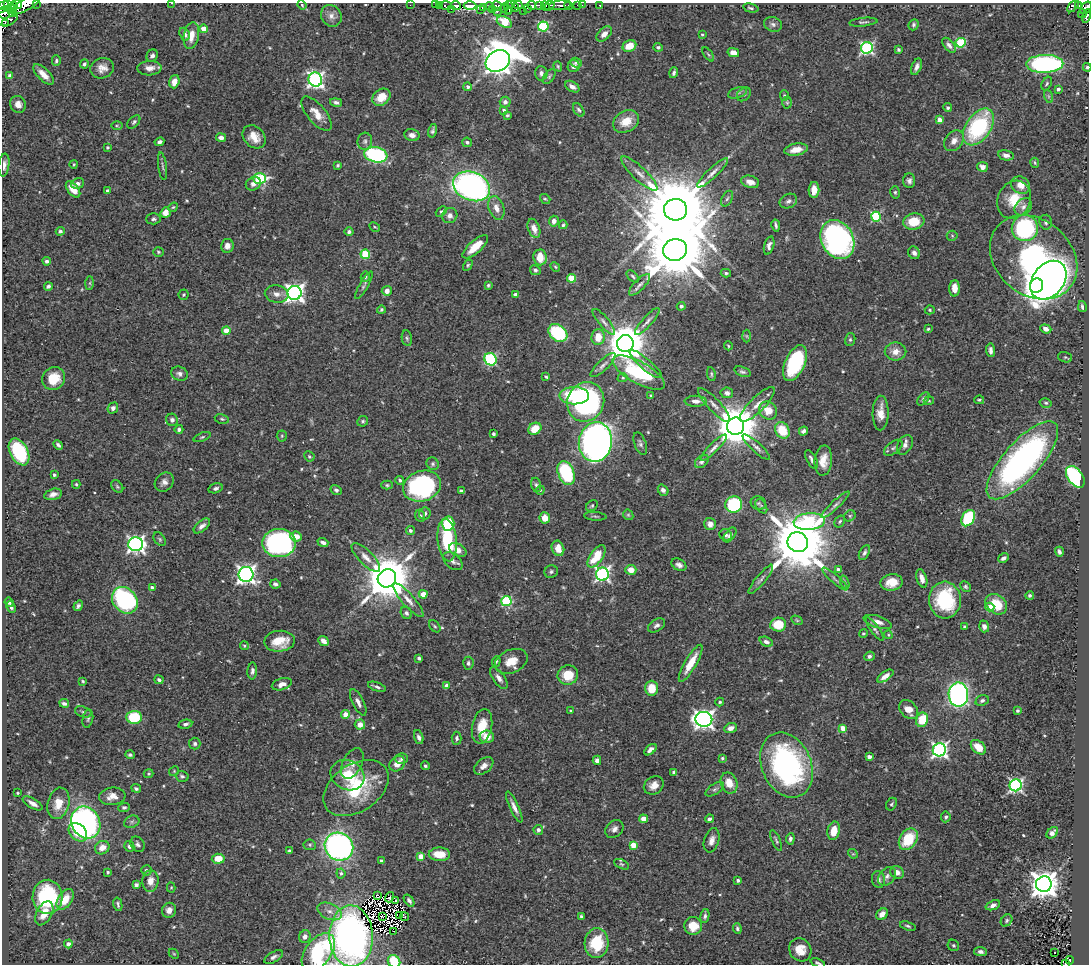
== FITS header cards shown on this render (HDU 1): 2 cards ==
NAXIS1  =                 1087
NAXIS2  =                  962

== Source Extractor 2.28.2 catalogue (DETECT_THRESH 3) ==
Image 1087 x 962 px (HDU 1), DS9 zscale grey, 1 PNG px = 1 image px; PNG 1091 x 966 px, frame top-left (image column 1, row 962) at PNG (2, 3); each listed source drawn as its Kron ellipse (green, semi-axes under 4 px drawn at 4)
Background 0.472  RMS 0.023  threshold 0.0703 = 3 sigma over >= 5 px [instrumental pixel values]
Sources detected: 582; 9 with non-positive FLUX_AUTO (blend fragments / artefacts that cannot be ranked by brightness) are neither listed nor drawn; of the other 573, the 500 brightest by FLUX_AUTO listed and drawn (73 fainter detections omitted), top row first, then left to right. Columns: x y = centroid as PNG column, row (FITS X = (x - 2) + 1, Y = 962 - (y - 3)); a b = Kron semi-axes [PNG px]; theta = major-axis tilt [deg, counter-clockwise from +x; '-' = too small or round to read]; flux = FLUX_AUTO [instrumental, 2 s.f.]
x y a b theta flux
8 3 3 2 - 110
37 3 2 2 - 27
171 3 2 2 - 7.1
17 4 5 3 - 290
25 5 16 6 29 490
302 5 5 4 - 1.8
410 5 2 2 - 8.3
435 5 2 2 - 9.9
439 5 3 2 - 13
518 5 4 3 - 57
531 5 4 3 - 110
539 5 3 3 - 54
550 5 5 3 - 120
560 5 11 4 4 180
578 5 3 2 - 8.3
582 5 2 2 - 3.8
600 5 3 3 - 4.8
3 6 5 3 - 75
13 6 4 4 - 170
446 6 6 3 -2 63
456 6 5 3 - 240
470 6 6 3 2 3400
489 6 4 3 - 84
497 6 5 5 - 170
513 6 6 3 -44 120
545 6 5 3 - 140
569 6 4 3 - 180
1073 6 7 3 47 90
1079 6 3 3 - 41
484 7 3 3 - 60
509 7 6 3 -86 11
504 8 4 3 - 16
528 8 3 2 - 64
751 8 8 3 -13 2.9
1086 8 7 4 47 150
451 9 3 2 - 20
480 10 3 2 - 57
492 10 3 3 - 58
523 11 2 2 - 36
5 12 8 6 8 210
497 12 2 2 - 27
509 12 3 2 - 57
13 13 4 3 - 110
1082 14 4 2 - 33
331 16 11 9 -55 9.6
1087 16 7 3 78 110
6 18 11 7 11 330
504 22 8 5 -26 67
863 22 14 3 5 3.4
6 24 4 3 - 15
773 24 9 7 -19 5.5
914 25 6 5 - 3.1
543 26 5 5 - 120
203 29 4 4 - 24
185 34 7 5 -68 6.4
604 34 9 6 43 9.1
702 34 3 3 - 2.1
191 36 14 7 80 19
961 43 5 5 - 110
949 45 9 5 -52 5.5
629 46 7 5 26 25
658 47 4 4 - 2.7
867 48 6 6 - 270
898 50 4 3 - 2.5
733 53 6 4 -14 12
708 54 8 4 -54 2.5
152 56 6 5 - 4.6
56 60 5 4 - 3
498 61 13 10 31 3100
576 62 6 4 -17 4.5
84 64 4 4 - 3.2
1045 64 18 9 1 290
558 66 5 4 - 1.9
574 66 6 6 - 7
916 67 9 4 68 5.7
1087 67 4 3 - 2.4
102 68 12 10 16 13
149 68 12 7 3 12
541 73 7 6 - 4.6
674 73 5 3 - 3.4
43 74 13 6 -44 15
10 76 4 4 - 6.4
549 76 8 5 53 3.1
315 80 7 6 - 490
174 82 7 5 72 16
1047 84 7 4 60 2.7
468 87 4 4 - 4.4
572 87 8 5 -31 8.1
1058 89 3 3 - 4.8
737 93 10 5 18 4.5
744 94 8 6 41 3.8
784 95 5 4 - 1.9
1048 96 7 4 -71 2.9
381 97 10 7 37 24
336 102 6 4 -12 4.6
505 102 5 5 - 4.3
787 103 6 5 - 2.3
18 104 8 7 - 11
948 108 4 4 - 2.6
504 110 4 3 - 3
579 110 7 4 -56 3.3
317 114 21 9 -51 20
508 115 4 3 - 2.1
939 120 4 4 - 13
626 121 14 10 29 26
134 122 8 5 47 3.6
117 126 5 3 - 2
978 127 20 12 55 170
432 131 7 3 75 3.6
412 135 7 6 - 8.1
254 137 13 10 -44 18
221 138 5 4 - 8.3
365 141 8 7 - 5.1
954 141 11 8 51 11
159 142 5 3 - 4.1
467 142 5 4 - 3.4
107 147 4 4 - 2.3
796 149 12 6 10 17
376 155 12 7 -10 210
1006 155 8 5 -12 7.8
1035 163 5 3 - 2
74 164 4 3 - 1.8
4 165 11 5 83 7.5
338 165 4 3 - 2.1
162 166 14 3 -82 3.3
982 167 5 5 - 8.4
712 173 20 5 44 9.9
639 174 24 6 -43 15
259 179 6 5 - 130
909 181 7 6 - 5.6
750 182 9 6 -16 11
78 183 7 5 20 6
253 184 8 6 31 7.1
1021 185 10 8 -29 15
472 186 19 14 -22 540
73 189 9 5 -52 21
814 190 8 5 88 14
108 191 3 3 - 4.5
895 192 6 5 - 2.6
545 199 5 4 - 2.1
727 199 8 5 62 3.9
1014 200 20 16 64 39
788 201 9 7 24 5.4
173 207 5 4 - 1.8
1023 207 10 7 44 7.6
496 208 12 7 -71 12
675 210 11 11 - 24000
441 211 6 4 42 2.5
166 213 5 5 - 18
450 215 8 7 - 8.4
876 217 5 5 - 120
153 219 7 5 2 3.6
554 221 5 5 - 7.5
914 222 10 8 8 39
1046 222 7 6 - 4.3
563 225 4 3 - 2.6
776 225 6 3 -79 3.3
375 227 6 3 -27 1.8
534 228 10 6 -70 10
1025 228 13 13 - 240
60 231 4 4 - 3.4
349 232 4 4 - 3.9
952 236 5 5 - 2.1
837 239 20 16 -63 510
769 245 9 5 74 6.1
227 246 7 6 - 9
475 247 16 6 42 27
675 250 12 10 12 18000
158 252 5 4 - 2.7
914 253 6 5 - 6.2
365 254 5 4 - 78
540 257 8 6 -84 27
1034 257 47 37 -40 430
47 261 4 4 - 4.5
468 265 6 4 59 2.3
555 267 5 4 - 1.9
535 270 5 4 - 3.7
726 273 5 4 - 2.9
633 276 7 4 -46 3
365 277 5 4 - 2.8
572 278 4 4 - 57
1048 280 21 15 51 1100
90 283 7 4 89 2.5
364 285 16 4 60 4.4
488 285 4 3 - 2.4
639 285 14 5 46 6.7
48 286 4 3 - 3.6
1036 286 7 6 - 1500
954 288 8 5 88 14
387 291 5 5 - 9.5
295 293 7 7 - 750
277 294 12 8 -11 9.5
184 295 5 5 - 2.3
516 295 4 4 - 13
681 306 4 4 - 5.5
1082 307 5 3 - 3.7
381 310 4 4 - 2.9
930 310 5 4 - 2.3
647 321 17 5 48 7.8
604 322 16 5 -50 6.5
928 329 3 3 - 2.2
1046 329 6 4 -21 8.7
226 331 4 4 - 39
558 333 10 8 -39 120
747 336 6 4 -88 2.3
598 337 8 6 81 21
407 338 8 5 -80 3
850 340 6 5 - 2.8
625 343 8 8 - 5200
728 346 4 3 - 1.8
991 350 7 4 -85 5.2
896 352 11 9 0 15
1065 357 7 5 -18 2.4
490 359 6 6 - 170
795 363 19 10 65 160
646 364 20 5 -40 10
603 365 16 5 44 6.5
639 372 29 11 -29 150
742 372 8 4 -20 3.9
179 374 8 6 -21 6.2
711 374 7 3 -80 2.4
546 377 4 2 - 2
54 378 12 11 - 34
623 378 5 4 - 2.3
727 393 6 5 - 7.3
574 396 15 8 -1 100
651 396 3 3 - 2
923 399 7 5 52 3.8
929 400 5 3 - 1.8
979 400 5 3 - 2.1
696 401 11 5 -1 8.5
586 402 20 18 66 320
1046 403 6 4 -14 2.7
714 405 22 6 -47 11
757 405 23 7 44 16
113 408 6 5 - 6
768 410 9 8 - 23
881 413 17 8 89 18
222 419 7 4 -11 2.5
172 420 6 6 - 6.3
363 421 5 5 - 2.8
736 426 9 8 - 6400
179 429 4 4 - 4.6
535 429 7 5 34 28
782 430 8 7 - 48
803 431 5 4 - 5
493 434 3 3 - 3.5
282 436 5 5 - 2.1
202 437 9 4 21 2.6
595 442 20 16 81 1200
640 444 12 6 -69 4.8
58 445 5 3 - 3.8
905 445 10 7 60 7.7
756 447 18 5 -42 7.3
714 448 18 4 45 7.9
893 448 11 6 38 5.3
19 452 14 9 -63 120
309 456 5 4 - 2.4
811 459 10 5 -62 5.8
1022 460 49 18 48 520
702 461 8 5 45 5.3
823 461 15 8 85 20
433 464 6 6 - 3.3
566 473 12 8 -68 130
54 475 3 3 - 3.3
1075 477 12 7 -54 250
400 480 4 4 - 3.3
164 482 10 8 46 8.3
76 484 4 3 - 1.9
387 485 6 4 0 2.5
536 485 7 5 -75 3.2
422 486 19 15 18 280
117 487 7 5 -49 2.6
216 488 7 5 15 4.2
336 490 6 4 -34 4
540 490 4 4 - 1.9
663 490 6 4 -51 5.7
462 491 4 3 - 2.6
53 494 9 5 15 8.1
758 503 8 6 -18 4
734 505 8 8 - 140
835 505 19 4 43 6.2
592 506 6 5 - 2.7
761 506 8 5 -58 3.6
425 513 6 5 - 4.9
628 515 6 4 -44 2.1
420 516 6 5 - 2.6
595 516 11 3 -4 2.4
850 516 6 5 - 2.4
545 518 6 5 - 21
968 518 9 6 60 120
809 521 15 8 5 160
840 521 6 5 - 2.8
448 524 7 6 - 65
710 524 6 5 - 9.9
202 526 10 5 41 6.8
410 530 4 4 - 3.9
726 535 6 5 - 4.5
730 535 8 5 51 4.2
296 536 6 5 - 17
160 539 7 5 -53 3
447 540 21 9 -84 96
323 542 5 3 - 5.5
798 542 10 9 - 15000
279 543 17 14 -1 330
136 544 7 7 - 520
558 548 8 6 -69 16
458 550 9 6 -28 12
1059 552 5 3 - 3.5
864 553 8 5 61 4.5
596 556 13 6 56 45
366 557 19 7 -45 12
1003 558 6 4 31 5.4
453 561 11 7 -41 6.6
679 565 8 5 -32 6.3
631 570 5 5 - 15
839 570 4 3 - 9
551 572 7 6 - 3.5
246 574 7 7 - 720
602 574 6 6 - 370
387 578 9 8 - 7900
922 578 9 5 -73 11
761 579 18 4 50 6.4
835 579 16 4 -42 5.1
845 582 7 4 -71 2.6
891 582 11 8 11 21
275 584 5 4 - 5.7
965 586 6 5 - 2.8
152 587 4 3 - 3.7
423 594 4 4 - 21
1030 595 4 4 - 2.8
125 600 14 11 -48 240
408 600 21 6 -48 13
945 600 18 16 -86 120
506 601 5 5 - 130
9 602 5 3 - 4
996 604 12 9 -40 39
78 606 5 4 - 3.6
11 607 6 4 -64 4.7
990 607 5 4 - 19
406 613 6 5 - 3.9
797 620 6 4 -31 2.1
878 622 15 5 -18 9.8
657 625 9 6 34 5.4
778 625 8 7 - 40
435 626 7 4 -50 2.8
984 626 6 5 - 5.6
964 627 4 3 - 2.6
875 629 14 4 -54 4.6
863 633 4 4 - 1.8
888 635 4 4 - 1.9
279 641 15 10 5 35
324 641 6 4 -41 9.2
766 642 7 4 -24 5.4
244 646 4 4 - 2.1
869 656 5 5 - 3.7
419 658 4 3 - 3.4
496 661 5 4 - 1.9
511 661 17 11 23 24
468 663 6 5 - 3.5
691 663 21 6 60 31
252 671 8 5 86 4.9
568 675 10 9 - 37
885 676 9 4 34 11
499 678 13 5 -53 9.3
159 680 4 3 - 3.9
83 681 3 2 - 2
282 684 10 5 17 9.8
447 686 4 4 - 12
377 687 9 2 -19 3.7
652 688 7 6 - 36
958 695 12 10 -88 500
982 700 7 5 23 4.4
358 702 14 5 -64 8.3
720 702 4 3 - 2.5
64 703 5 3 - 4.3
909 709 11 8 -43 16
571 711 4 3 - 2.8
1017 711 3 3 - 2.4
83 712 9 5 -17 3.7
346 714 4 4 - 18
134 717 7 6 - 79
88 719 9 5 78 3.6
704 719 8 7 - 790
922 720 7 6 - 42
185 724 7 4 11 4.4
360 725 5 5 - 13
482 726 17 10 79 32
730 728 6 4 20 8.3
843 728 4 4 - 22
419 737 7 4 -71 5
487 737 7 6 - 19
457 738 6 5 - 3.7
195 744 6 6 - 3.4
978 747 9 6 -41 21
650 750 7 4 41 8.8
939 750 6 6 - 480
130 755 5 4 - 2.8
869 757 4 4 - 8.6
722 758 4 4 - 2.4
402 759 6 5 - 4
597 760 5 4 - 6.1
352 763 16 9 63 12
397 764 9 7 47 16
787 765 34 24 -67 360
425 766 4 3 - 2.7
484 766 11 7 38 9.2
174 771 5 4 - 1.9
674 772 3 3 - 2.7
149 774 5 4 - 2
348 775 17 14 -29 48
182 776 6 5 - 3.6
729 783 11 8 -68 23
654 785 10 8 33 13
1016 785 6 6 - 300
136 788 5 4 - 3.2
356 788 36 23 34 120
715 789 10 5 33 4.7
18 793 3 2 - 2
112 796 13 9 6 15
33 803 11 5 -31 10
58 803 16 10 75 28
891 804 7 5 62 2.7
124 807 6 4 3 3.2
514 807 17 4 -65 9.6
946 817 5 4 - 2.8
644 819 4 4 - 17
709 819 4 3 - 4.3
132 822 8 6 21 4.4
86 823 16 14 -60 520
614 829 10 7 42 7.6
538 830 5 4 - 6
834 831 9 6 76 24
78 832 10 7 -45 37
1052 833 7 4 48 5.2
790 839 5 4 - 4.1
908 839 12 8 56 62
712 840 12 7 74 9.6
776 840 11 3 -67 2.8
137 844 8 6 -54 4.3
310 845 6 5 - 2.9
633 845 4 4 - 33
129 846 5 5 - 4.3
339 847 15 13 -37 510
102 848 7 6 - 17
289 851 4 3 - 2.1
439 854 11 7 -1 29
853 854 5 4 - 1.8
421 856 4 4 - 28
218 859 6 5 - 24
381 861 3 3 - 3.7
621 864 8 4 -26 2.6
146 870 5 5 - 3.5
108 872 3 3 - 2.1
897 872 7 6 - 11
341 873 5 4 - 3.6
887 876 10 7 48 6.9
878 879 8 6 -78 5
738 880 4 3 - 4.2
150 881 11 8 84 15
1044 884 8 7 - 2100
136 885 4 4 - 4.2
171 887 5 4 - 1.8
377 895 3 3 - 2.9
47 897 17 15 88 150
390 897 5 2 - 2.2
65 899 11 7 57 25
409 900 6 4 -51 4.4
396 901 4 2 - 2.6
118 904 7 3 -76 2.9
993 905 7 4 22 6.3
169 910 7 7 - 9.7
330 911 13 8 -24 12
44 913 13 7 62 24
882 914 6 5 - 10
399 915 2 2 - 1.7
581 916 3 3 - 2.8
705 916 7 4 79 4
382 917 2 2 - 2.6
405 917 4 2 - 11
1007 920 6 5 - 2.9
693 926 9 9 - 28
908 926 8 4 -17 3.1
737 928 5 4 - 2.9
393 931 3 2 - 2.3
351 936 30 21 -88 720
305 937 6 5 - 8.4
597 943 15 12 86 75
68 944 4 4 - 8.5
953 945 6 5 - 2.9
800 950 12 10 -53 23
318 952 21 13 53 190
980 952 6 4 -7 5.4
1055 953 2 2 - 1.8
174 954 6 4 -43 1.9
274 957 10 5 31 5.4
1070 960 4 3 - 18
394 961 7 5 -49 58
818 963 7 3 -20 2.7
1065 963 4 2 - 23
At the frame edge (FLAGS 8, measured only in part): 16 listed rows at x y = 8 3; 37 3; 171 3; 17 4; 25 5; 3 6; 1086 8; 5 12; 1087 16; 6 18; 1087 67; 4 165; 318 952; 394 961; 818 963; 1065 963
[73 fainter detections neither listed nor drawn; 9 non-positive-flux detections neither listed nor drawn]